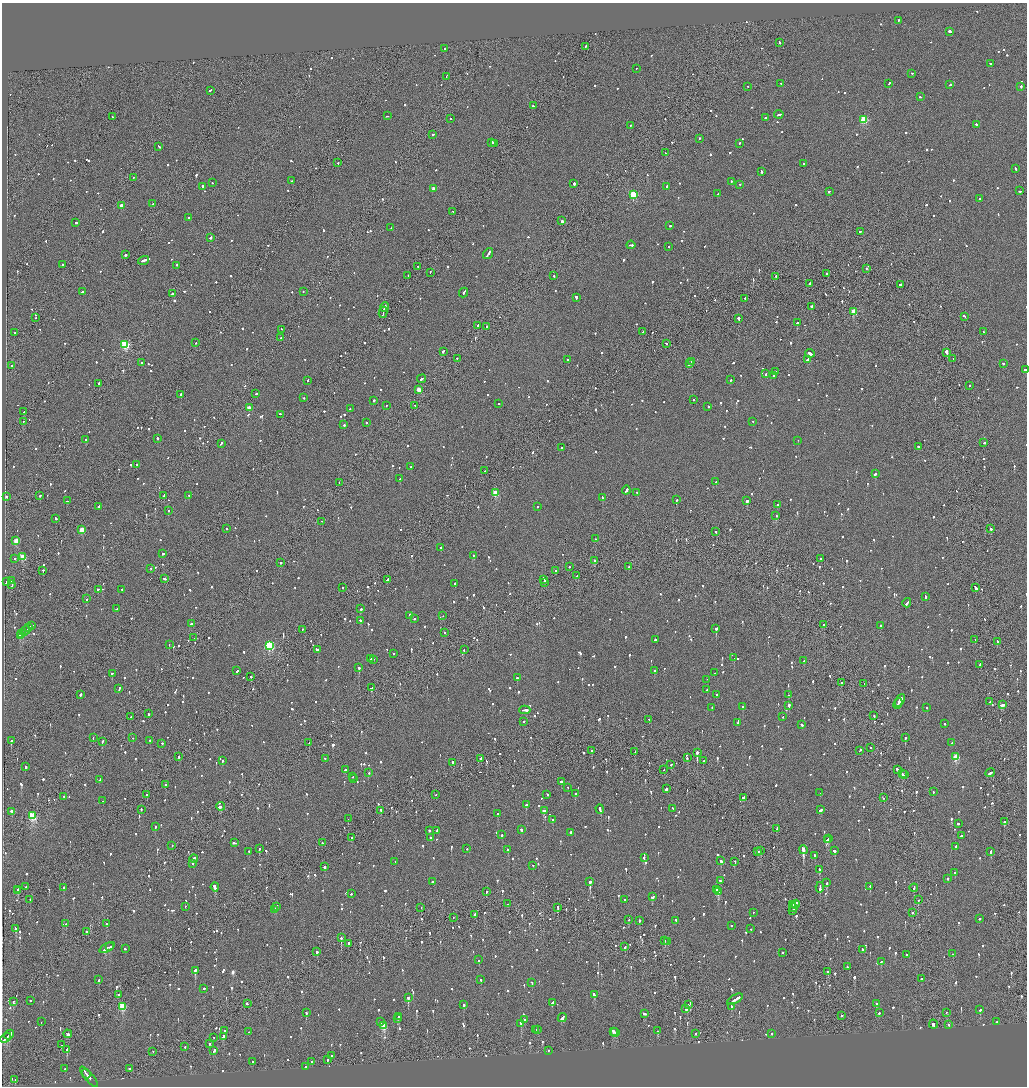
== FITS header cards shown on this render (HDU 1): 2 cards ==
NAXIS1  =                 2050
NAXIS2  =                 2168

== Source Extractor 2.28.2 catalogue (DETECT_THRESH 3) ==
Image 2050 x 2168 px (HDU 1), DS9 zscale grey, zoomed out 1/2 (1 PNG px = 2 x 2 image px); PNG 1029 x 1088 px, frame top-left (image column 2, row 2168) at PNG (2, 3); each listed source drawn as its Kron ellipse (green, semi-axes under 4 px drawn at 4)
Background -0.0653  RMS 0.068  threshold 0.203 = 3 sigma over >= 5 px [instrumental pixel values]
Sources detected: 1687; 82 cannot appear on this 1/2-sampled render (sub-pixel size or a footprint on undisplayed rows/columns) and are neither listed nor drawn; of the other 1605, the 500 brightest by FLUX_AUTO listed and drawn (1105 fainter detections omitted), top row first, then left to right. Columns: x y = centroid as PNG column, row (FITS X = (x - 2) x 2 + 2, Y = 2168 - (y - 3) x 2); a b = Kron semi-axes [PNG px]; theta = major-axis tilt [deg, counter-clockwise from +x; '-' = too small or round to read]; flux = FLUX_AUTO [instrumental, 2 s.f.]
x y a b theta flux
899 21 2 2 - 130
950 32 3 2 - 550
779 43 3 2 - 120
585 47 2 2 - 170
445 49 2 2 - 120
990 64 2 2 - 240
636 69 2 1 - 250
912 74 2 2 - 120
446 77 2 1 - 220
781 84 2 2 - 130
889 84 3 2 - 160
950 85 2 2 - 120
748 87 2 1 - 120
1021 87 3 2 - 180
211 91 3 2 - 310
920 97 2 2 - 180
533 106 2 1 - 120
779 115 4 2 - 230
388 116 2 1 - 300
113 117 3 1 - 170
766 118 2 2 - 170
451 119 2 2 - 170
864 120 3 3 - 840
976 125 2 2 - 110
630 126 2 2 - 130
432 135 2 2 - 190
699 139 2 2 - 140
492 143 2 2 - 330
494 144 3 2 - 160
739 144 3 2 - 140
159 147 3 2 - 150
666 153 2 1 - 330
338 163 2 2 - 170
804 164 2 2 - 250
1015 169 2 2 - 140
761 172 3 2 - 250
133 178 2 1 - 360
292 181 2 2 - 170
731 182 2 2 - 190
212 183 2 2 - 160
574 184 3 2 - 390
740 185 2 1 - 120
202 187 2 2 - 350
667 187 2 2 - 1200
433 189 3 2 - 120
1019 191 3 2 - 130
829 192 3 1 - 200
717 194 2 1 - 400
633 195 3 3 - 910
979 199 2 1 - 360
152 204 2 2 - 180
122 206 3 2 - 2700
453 212 2 2 - 120
189 218 2 2 - 330
562 221 2 2 - 740
76 223 2 2 - 380
670 226 2 2 - 180
391 228 2 2 - 120
861 232 3 2 - 180
210 238 3 2 - 240
631 245 4 2 - 280
668 247 2 2 - 120
488 254 6 2 54 440
126 255 3 2 - 290
143 261 6 2 18 350
62 265 2 2 - 140
177 266 2 2 - 140
418 267 3 2 - 170
866 269 2 1 - 270
430 273 3 1 - 130
826 274 2 1 - 210
408 276 2 2 - 150
554 276 2 2 - 180
776 277 2 2 - 130
809 284 3 2 - 190
900 285 3 2 - 1000
83 292 4 2 - 220
303 292 2 2 - 110
464 293 5 2 - 230
172 294 2 2 - 240
576 298 3 2 - 490
745 299 2 1 - 120
384 307 5 2 - 310
812 307 2 2 - 350
854 312 3 3 - 420
383 313 5 1 - 380
964 317 3 2 - 250
36 318 2 1 - 300
738 319 2 2 - 1300
797 323 2 1 - 410
478 326 2 2 - 420
486 327 2 2 - 750
281 330 2 1 - 140
642 332 2 2 - 120
984 332 3 2 - 310
15 333 2 2 - 120
281 338 2 2 - 210
195 343 2 2 - 140
666 344 2 2 - 120
125 345 3 3 - 1200
443 352 3 2 - 240
946 353 3 1 - 5700
810 354 5 2 - 520
457 359 2 2 - 310
953 359 2 1 - 120
567 360 2 2 - 160
807 360 4 2 - 250
691 362 2 1 - 250
141 363 2 2 - 160
690 364 3 2 - 270
1003 364 2 2 - 170
11 366 2 2 - 250
1025 370 3 2 - 500
775 372 2 2 - 150
766 374 2 2 - 160
774 376 2 2 - 120
422 379 4 2 - 290
731 380 2 2 - 110
308 381 2 2 - 130
99 384 2 2 - 330
970 386 2 2 - 120
419 390 3 2 - 210
256 394 2 2 - 140
181 395 2 2 - 460
304 398 2 1 - 190
694 400 2 2 - 140
374 401 2 2 - 180
499 404 2 2 - 130
387 406 2 1 - 120
415 406 3 1 - 340
708 407 2 1 - 130
249 408 3 2 - 200
350 409 2 2 - 120
24 412 2 1 - 120
280 415 2 2 - 130
23 422 2 2 - 160
752 422 2 2 - 140
366 423 2 2 - 160
344 425 3 2 - 140
157 439 2 2 - 170
86 440 2 2 - 140
798 441 2 2 - 280
984 443 2 1 - 160
221 444 3 2 - 190
918 447 2 2 - 150
561 448 2 2 - 120
136 465 2 2 - 130
411 467 2 2 - 120
485 471 2 2 - 130
875 474 2 2 - 520
400 479 2 2 - 200
716 482 2 2 - 120
339 483 2 1 - 130
626 491 4 2 - 310
496 493 3 3 - 590
637 493 2 2 - 430
40 496 2 2 - 120
164 496 3 1 - 140
188 496 3 2 - 170
7 497 2 2 - 140
602 498 4 2 - 400
676 500 2 2 - 160
67 501 3 2 - 170
747 501 3 2 - 940
777 505 2 2 - 240
99 507 2 2 - 150
537 507 2 1 - 260
168 511 2 2 - 130
776 516 2 2 - 130
55 519 2 2 - 220
322 522 2 1 - 130
227 529 2 2 - 120
991 529 2 2 - 460
82 530 3 3 - 350
716 532 2 2 - 170
595 539 2 2 - 280
16 541 3 3 - 310
441 548 2 2 - 210
163 554 2 2 - 170
473 556 2 2 - 140
23 557 3 3 - 400
15 559 2 2 - 140
821 559 2 2 - 160
594 561 2 2 - 190
280 563 2 2 - 120
569 567 2 2 - 130
628 567 2 2 - 250
151 569 2 1 - 320
43 571 2 2 - 110
555 571 2 2 - 130
577 576 3 2 - 260
164 579 2 2 - 550
387 580 3 1 - 300
544 580 4 2 - 300
11 581 2 2 - 190
6 582 2 2 - 120
544 583 3 2 - 320
455 584 2 2 - 120
12 585 3 1 - 350
343 588 2 2 - 160
975 588 3 2 - 330
98 590 2 2 - 230
122 590 2 2 - 150
925 597 3 2 - 230
86 599 2 2 - 150
907 603 4 2 - 250
116 609 2 1 - 130
361 609 2 2 - 270
410 616 3 2 - 190
443 616 2 1 - 180
414 619 2 2 - 150
361 621 3 2 - 170
191 624 2 2 - 260
824 625 2 2 - 230
31 626 3 2 - 230
881 626 2 2 - 940
29 628 4 1 - 200
716 629 2 2 - 1600
302 630 2 2 - 150
25 631 6 2 37 400
445 633 2 1 - 150
22 634 3 2 - 240
20 636 3 2 - 300
194 638 2 1 - 160
655 640 2 2 - 140
975 640 2 2 - 130
997 642 2 1 - 120
169 645 2 1 - 220
269 646 4 3 - 1700
317 650 3 2 - 380
464 650 2 2 - 150
394 654 2 2 - 140
734 658 2 1 - 340
370 659 2 2 - 150
374 660 2 2 - 120
804 661 2 2 - 120
980 665 3 2 - 130
359 668 2 2 - 1100
237 671 2 2 - 170
654 671 3 2 - 170
715 673 2 2 - 180
112 674 2 2 - 150
251 677 2 2 - 230
517 678 2 2 - 240
707 680 2 1 - 160
841 683 2 2 - 460
864 684 2 1 - 240
371 688 3 2 - 300
119 689 4 2 - 210
707 690 2 2 - 250
81 695 2 2 - 460
717 695 3 2 - 130
789 695 2 2 - 200
900 701 7 2 60 2000
990 702 2 1 - 120
898 704 5 1 - 1600
1002 705 4 2 - 250
789 706 4 2 - 360
743 707 2 2 - 990
712 708 2 2 - 120
927 708 2 2 - 170
525 710 5 2 - 670
149 714 3 2 - 180
874 716 2 2 - 140
131 717 4 2 - 320
782 717 2 1 - 280
649 720 3 1 - 200
524 722 2 2 - 160
738 723 3 2 - 220
945 724 2 2 - 150
802 725 2 2 - 400
93 738 2 1 - 120
133 738 2 1 - 140
905 738 2 1 - 670
11 741 2 2 - 570
150 741 2 2 - 140
103 742 3 2 - 270
309 743 2 1 - 130
952 743 2 2 - 110
162 744 2 1 - 120
870 748 2 1 - 170
592 751 2 1 - 230
860 751 3 2 - 130
635 752 3 1 - 330
697 753 2 2 - 2600
179 757 3 2 - 320
956 757 3 3 - 620
687 758 2 2 - 120
325 759 2 2 - 130
481 759 3 2 - 140
222 761 2 2 - 170
703 761 2 2 - 170
452 763 2 2 - 200
671 765 2 2 - 170
26 767 2 2 - 590
345 770 2 2 - 520
664 770 3 1 - 190
897 770 3 2 - 180
369 773 2 1 - 120
990 773 5 2 - 350
902 774 3 1 - 220
904 775 3 2 - 250
353 777 2 1 - 170
354 779 2 1 - 170
100 780 4 2 - 220
561 782 2 2 - 570
166 785 2 1 - 130
568 788 2 2 - 140
666 789 3 2 - 1200
933 792 2 2 - 150
820 793 2 1 - 200
575 794 2 2 - 160
147 795 2 2 - 170
436 795 2 1 - 130
547 795 3 2 - 140
64 797 2 2 - 140
743 798 3 2 - 630
883 798 2 1 - 150
103 801 2 1 - 150
526 805 2 2 - 390
221 807 4 2 - 310
673 809 3 2 - 190
141 810 2 2 - 150
600 810 4 2 - 310
820 810 4 2 - 390
381 811 2 2 - 150
545 811 3 2 - 720
11 812 3 2 - 260
497 814 2 2 - 380
33 816 3 3 - 1100
348 819 2 1 - 130
552 820 2 2 - 130
1004 822 2 2 - 650
958 824 2 2 - 170
155 827 2 2 - 250
777 829 3 2 - 320
521 830 3 2 - 180
429 831 2 2 - 150
437 831 3 2 - 170
570 833 2 2 - 200
502 835 2 2 - 320
961 836 2 2 - 130
351 838 2 2 - 150
430 838 2 2 - 190
829 839 2 2 - 150
827 840 4 2 - 240
234 843 3 2 - 200
322 843 2 2 - 160
172 846 2 2 - 130
956 847 3 2 - 500
259 849 2 2 - 140
467 849 2 2 - 120
508 850 2 2 - 340
803 850 4 2 - 4000
760 851 3 1 - 170
834 851 2 2 - 450
249 852 2 2 - 130
758 852 3 2 - 220
991 852 3 2 - 200
815 856 3 2 - 120
644 858 2 2 - 300
194 859 4 2 - 570
721 861 3 2 - 250
395 862 2 1 - 170
735 862 2 1 - 490
192 864 2 1 - 240
533 866 2 2 - 220
324 867 2 2 - 520
819 870 4 2 - 380
955 873 2 2 - 140
948 879 2 2 - 140
720 881 3 2 - 210
432 882 2 1 - 550
590 882 2 2 - 2700
827 883 3 2 - 340
26 887 2 2 - 290
215 887 4 2 - 1200
870 887 3 2 - 220
64 888 2 2 - 490
820 888 5 2 - 290
914 888 4 1 - 240
18 890 2 2 - 390
717 890 3 2 - 850
18 891 2 1 - 340
486 892 2 1 - 620
718 892 4 2 - 1200
351 894 2 2 - 220
653 897 3 2 - 190
30 900 2 2 - 260
624 900 2 2 - 120
918 900 2 1 - 400
508 904 2 1 - 130
793 905 2 2 - 180
795 905 5 2 - 340
185 907 2 2 - 110
277 907 4 2 - 280
421 908 2 1 - 250
558 908 3 2 - 430
794 908 3 2 - 360
275 910 3 2 - 220
792 911 2 1 - 180
753 913 2 2 - 120
912 913 2 2 - 120
475 915 3 2 - 510
453 918 2 1 - 120
979 919 2 2 - 170
629 920 2 1 - 160
639 921 2 2 - 840
676 921 2 2 - 150
66 924 2 2 - 140
106 924 2 2 - 270
731 926 2 2 - 160
16 929 3 2 - 740
751 929 2 2 - 140
87 932 3 2 - 160
341 938 2 1 - 910
664 941 2 2 - 140
668 942 2 2 - 120
348 944 2 2 - 210
110 947 2 1 - 210
625 947 2 2 - 250
107 948 8 2 27 660
125 949 3 2 - 150
862 950 3 2 - 170
317 952 2 2 - 560
782 953 2 2 - 480
952 954 2 2 - 110
906 955 2 2 - 150
479 960 2 2 - 120
881 962 2 2 - 140
847 967 2 2 - 300
195 971 3 2 - 510
827 972 3 2 - 110
921 979 2 2 - 220
99 980 2 2 - 230
481 980 2 2 - 220
532 983 2 2 - 220
204 989 2 2 - 170
119 995 2 2 - 300
594 995 4 2 - 470
408 998 3 2 - 380
735 1000 9 2 30 500
30 1001 2 1 - 140
13 1002 2 2 - 130
552 1003 4 2 - 170
247 1004 3 2 - 170
877 1004 3 2 - 120
464 1005 2 2 - 680
688 1005 2 2 - 730
123 1007 3 3 - 750
731 1007 3 2 - 210
686 1009 3 2 - 140
980 1010 2 2 - 700
306 1013 2 2 - 150
879 1013 2 2 - 160
947 1013 2 1 - 180
644 1014 3 2 - 210
842 1016 2 2 - 200
399 1017 3 2 - 480
562 1018 5 2 - 270
397 1019 2 1 - 120
525 1020 2 2 - 140
41 1022 2 2 - 120
381 1022 2 1 - 360
997 1022 2 2 - 150
521 1024 3 2 - 140
933 1025 5 2 - 1100
948 1025 2 2 - 280
383 1026 3 3 - 550
536 1030 2 2 - 140
538 1030 2 1 - 140
225 1031 2 2 - 490
657 1031 2 2 - 930
248 1032 2 2 - 160
613 1032 3 2 - 360
615 1033 4 2 - 300
68 1034 4 2 - 260
695 1034 2 1 - 170
772 1034 2 2 - 230
9 1035 5 2 - 460
223 1037 4 2 - 270
6 1038 6 2 41 460
214 1038 2 1 - 290
210 1044 2 2 - 360
61 1045 2 1 - 310
185 1047 2 2 - 160
67 1049 3 2 - 180
214 1051 4 2 - 180
548 1051 2 2 - 200
153 1052 2 2 - 120
332 1056 2 2 - 140
327 1060 2 2 - 130
253 1062 2 2 - 450
312 1062 2 2 - 200
305 1067 3 2 - 160
65 1069 2 2 - 240
130 1069 2 2 - 390
86 1074 5 2 - 420
89 1077 13 2 -50 440
15 1080 2 1 - 250
At the frame edge (FLAGS 8, measured only in part): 1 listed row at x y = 1025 370
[1105 fainter detections neither listed nor drawn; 82 sub-pixel or undisplayed-footprint detections neither listed nor drawn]